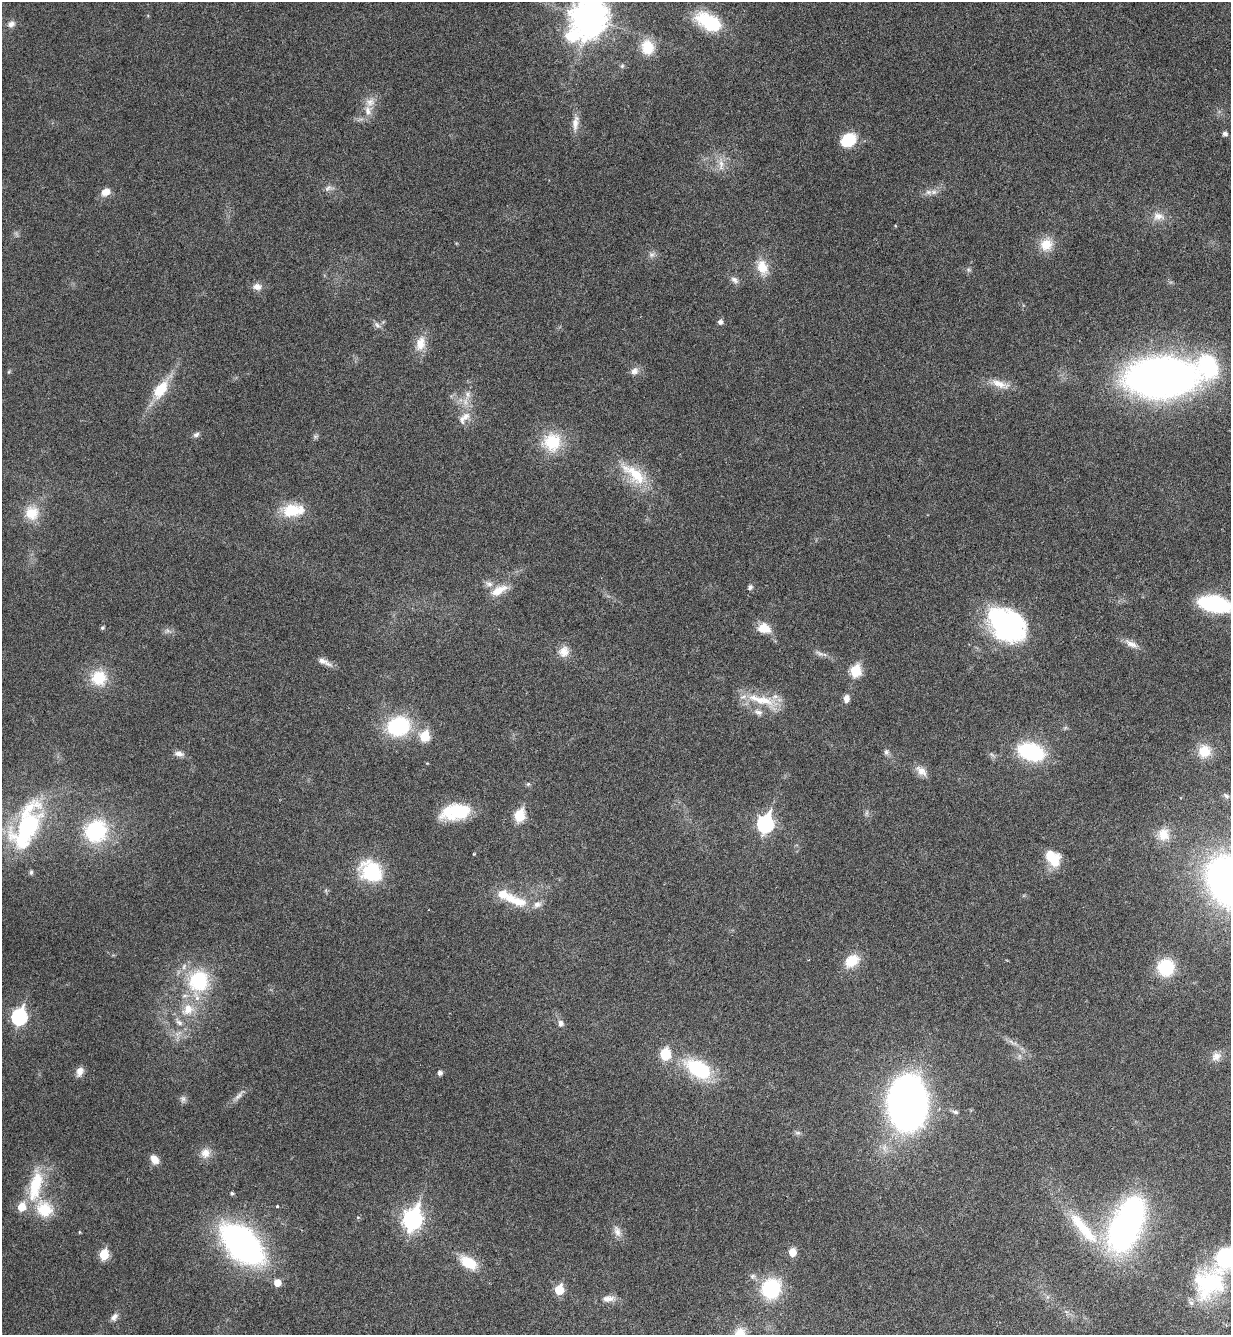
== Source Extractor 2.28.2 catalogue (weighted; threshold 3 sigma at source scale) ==
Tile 6 of 4 x 4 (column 2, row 2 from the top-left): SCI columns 1452-2680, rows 2742-4074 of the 5486 x 5479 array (HDU 1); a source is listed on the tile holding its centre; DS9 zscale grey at full resolution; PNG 1233 x 1337 px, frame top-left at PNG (2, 2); no overlay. Nothing masked; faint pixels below the display range render black.
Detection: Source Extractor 2.28.2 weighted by HDU 2 'WHT'; one run over the whole footprint, this tile lists its part. Background 0.0331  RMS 0.0029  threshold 0.012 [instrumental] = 3 sigma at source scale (4.09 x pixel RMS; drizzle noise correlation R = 1.36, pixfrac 0.8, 0.05/0.05 arcsec/px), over >= 5 px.
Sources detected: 123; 2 inside a brighter object's white glare — not listed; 7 inside a brighter listed object's ellipse — not listed separately; the other 114 listed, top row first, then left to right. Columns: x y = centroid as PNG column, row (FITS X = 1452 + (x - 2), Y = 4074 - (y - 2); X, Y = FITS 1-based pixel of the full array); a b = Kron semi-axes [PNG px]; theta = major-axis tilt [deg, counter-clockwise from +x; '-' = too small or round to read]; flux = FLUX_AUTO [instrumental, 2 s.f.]
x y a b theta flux
589 18 15 11 60 510
709 22 29 15 -30 15
11 24 9 7 18 1.3
647 47 19 16 -77 6
622 66 6 5 - 0.45
370 102 13 11 29 2.2
575 123 23 8 81 2.3
1225 133 6 5 - 0.89
848 140 15 12 31 8.7
721 164 18 6 87 1.9
328 188 11 6 34 1
106 192 11 8 28 2.3
928 192 9 7 -1 1.2
1158 216 16 11 -4 2.6
1046 244 18 16 47 4.2
651 255 8 7 - 0.95
762 267 21 14 -73 4.5
968 270 6 5 - 0.48
734 280 12 7 -40 1.2
257 287 11 8 -9 1.6
720 322 5 5 - 0.99
377 325 10 5 -45 0.86
420 344 21 13 75 3.9
1208 366 29 22 -65 22
634 371 11 9 47 1.5
8 372 5 3 - 0.28
1161 377 46 26 3 210
1000 384 28 9 -20 3.4
160 390 24 13 54 7.4
468 395 13 8 81 1.9
466 416 16 10 54 2.7
196 435 9 6 27 0.72
315 436 7 4 -19 0.44
552 442 25 22 -85 9.7
634 474 44 17 -39 10
292 510 25 18 6 7.5
32 513 18 17 - 5.4
489 584 11 6 -15 1.2
750 587 5 5 - 0.84
499 590 24 10 28 3.7
1215 604 26 12 -12 31
1007 625 40 30 -38 43
102 628 6 5 - 0.37
764 628 16 12 -13 3.9
1131 644 19 7 -25 2
564 651 14 13 - 2.6
820 653 15 4 -20 1
324 662 20 7 -24 1.7
855 671 7 6 - 16
99 678 20 19 - 7.4
846 698 10 7 81 1.5
761 700 47 12 -14 7.8
758 712 12 7 -7 1.2
398 726 17 14 17 27
425 736 6 6 - 11
1204 751 16 15 - 5.2
886 752 8 7 - 0.78
1031 752 24 15 -18 22
179 754 13 7 -13 1.3
921 771 18 9 -43 2.2
528 784 5 5 - 0.39
1226 796 10 5 -35 0.63
455 812 31 16 9 11
519 816 7 6 - 16
765 824 9 7 76 54
26 826 64 29 66 35
95 831 21 19 53 22
1163 834 17 15 -84 4.2
474 854 3 3 - 0.25
1055 858 22 13 78 5.1
31 872 7 5 88 0.5
371 872 26 20 -42 16
516 901 36 12 -21 7.2
852 961 19 14 35 5.4
1166 967 17 16 - 11
199 981 22 20 78 18
188 1009 16 14 45 5
19 1017 8 7 - 44
561 1023 9 8 - 1
665 1054 8 7 - 10
1216 1056 14 10 30 1.8
699 1069 32 18 -30 17
80 1071 12 8 68 1.7
440 1073 5 5 - 0.91
238 1096 14 6 42 1.2
183 1099 8 7 - 0.83
908 1103 30 21 -90 240
955 1112 8 5 -17 0.67
798 1133 9 4 8 0.55
205 1153 14 13 - 2.6
154 1159 10 7 -57 2.6
35 1186 40 15 77 12
232 1193 5 4 - 0.45
277 1206 3 3 - 0.28
44 1209 23 20 -39 8.3
358 1217 5 4 - 0.27
412 1219 10 8 71 110
617 1231 16 8 -73 1.8
79 1232 5 3 - 0.22
1087 1232 45 17 -53 13
1122 1233 39 29 83 59
242 1244 35 20 -45 98
792 1252 6 5 - 4.8
104 1255 6 5 - 9.5
1226 1258 17 16 - 22
468 1263 23 13 -32 5.7
752 1276 9 5 27 0.68
277 1283 6 6 - 3.1
1208 1284 41 34 41 21
771 1289 18 17 - 18
559 1290 6 5 - 8.4
608 1299 18 9 7 1.8
114 1317 12 7 50 1.1
740 1333 16 15 - 3.4
Isophote crosses this tile's border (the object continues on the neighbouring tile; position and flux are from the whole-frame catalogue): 4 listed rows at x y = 589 18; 1215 604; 1226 1258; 740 1333